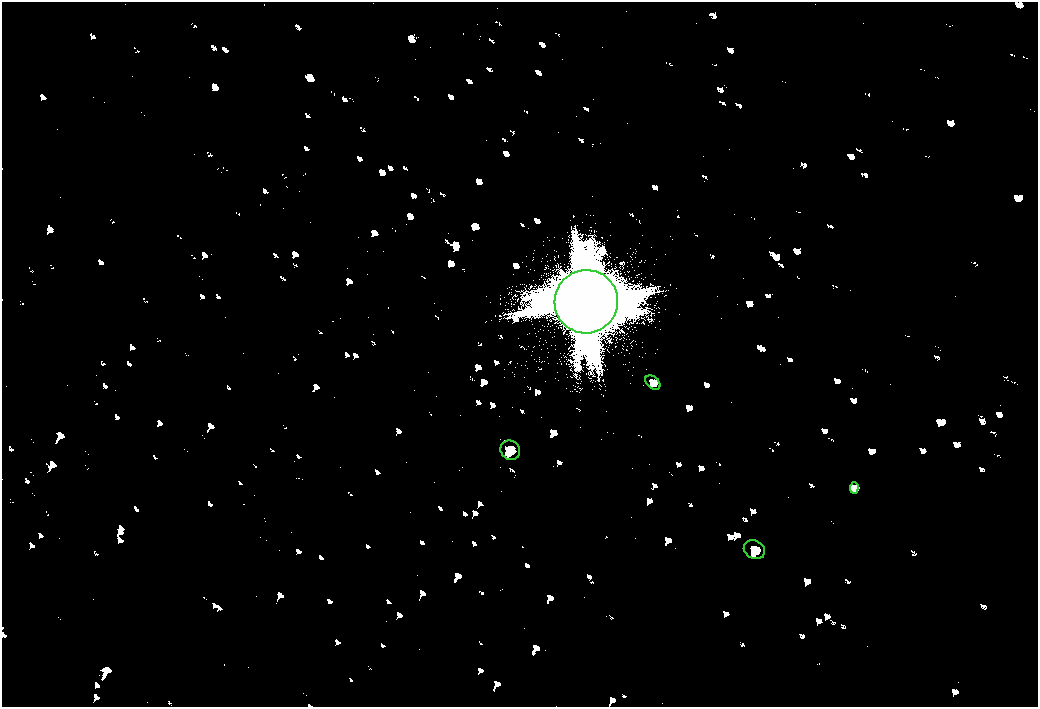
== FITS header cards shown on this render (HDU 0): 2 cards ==
NAXIS1  =                 2072
NAXIS2  =                 1410

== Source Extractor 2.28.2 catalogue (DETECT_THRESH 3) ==
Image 2072 x 1410 px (HDU 0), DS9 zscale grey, zoomed out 1/2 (1 PNG px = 2 x 2 image px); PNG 1040 x 709 px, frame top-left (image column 1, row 1410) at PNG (2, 2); each listed source drawn as its Kron ellipse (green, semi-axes under 4 px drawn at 4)
Background 80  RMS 28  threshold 83.2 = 3 sigma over >= 5 px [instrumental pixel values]
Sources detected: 5; all 5 listed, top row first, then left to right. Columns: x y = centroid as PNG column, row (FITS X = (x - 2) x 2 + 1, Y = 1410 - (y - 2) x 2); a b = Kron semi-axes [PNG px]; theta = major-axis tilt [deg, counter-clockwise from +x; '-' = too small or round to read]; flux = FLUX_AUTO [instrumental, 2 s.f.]
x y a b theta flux
586 302 32 31 - 430000
653 382 8 6 -39 17000
510 450 10 9 - 35000
854 488 6 4 87 10000
754 550 11 9 -29 36000